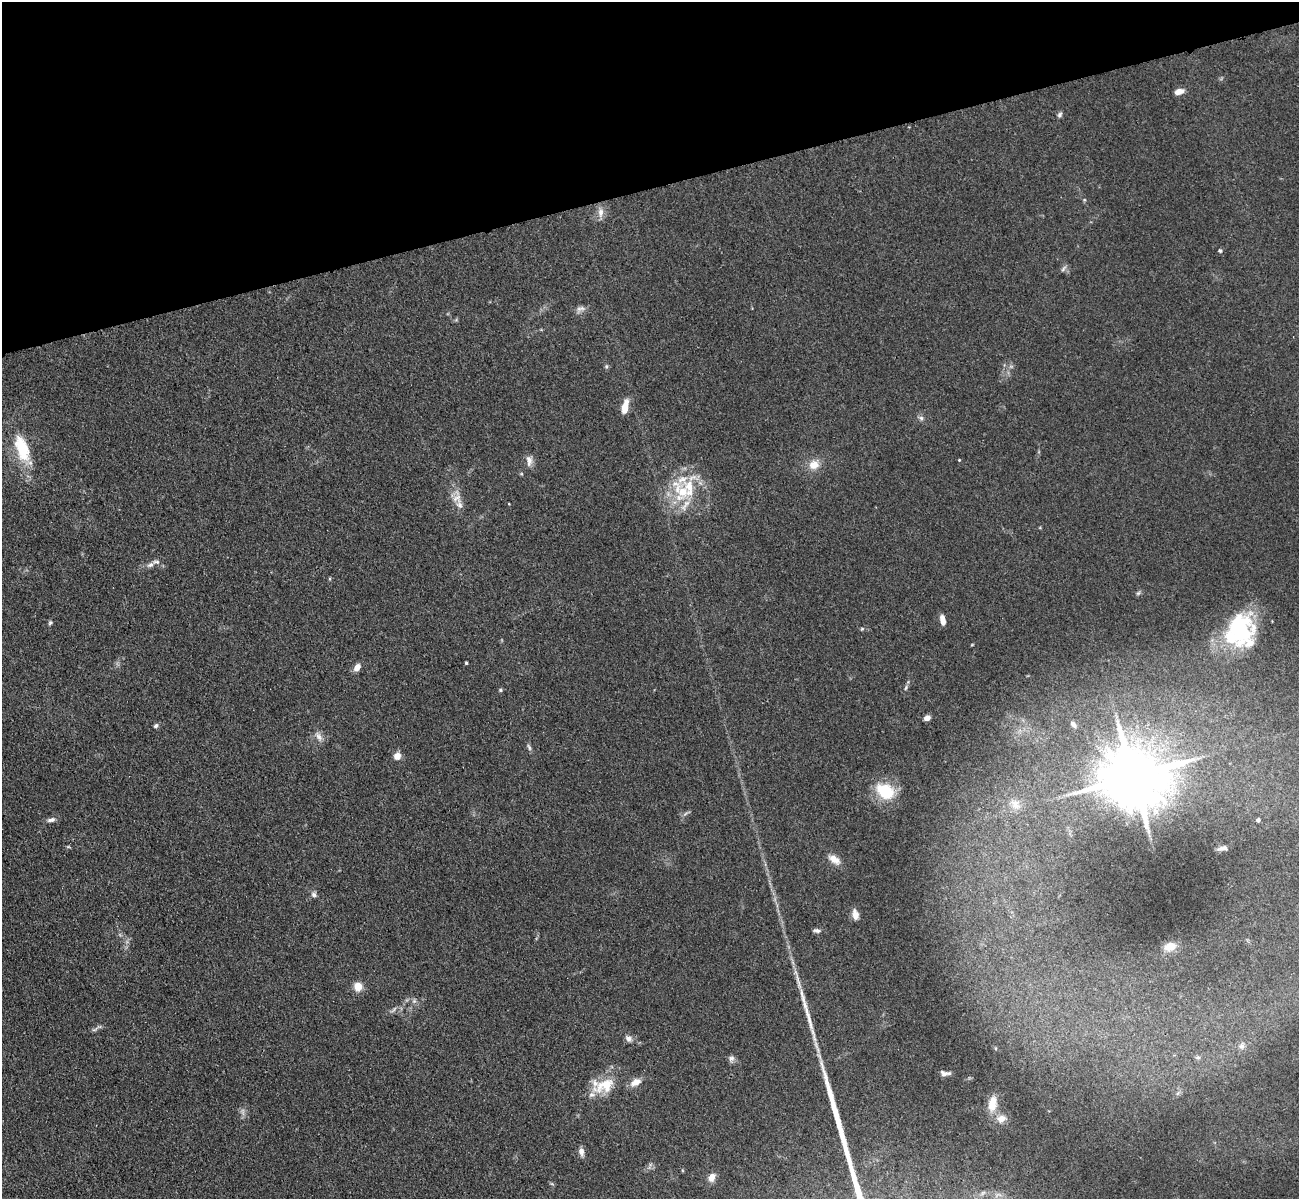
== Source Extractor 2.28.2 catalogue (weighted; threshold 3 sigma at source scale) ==
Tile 3 of 4 x 4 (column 3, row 1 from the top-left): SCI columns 2709-4005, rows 3900-5096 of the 5417 x 5283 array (HDU 1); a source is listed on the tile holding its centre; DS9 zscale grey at full resolution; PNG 1301 x 1201 px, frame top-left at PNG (2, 2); no overlay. Shown black and unused: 16% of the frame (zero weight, under 3 of 4 exposures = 6% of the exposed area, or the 3 px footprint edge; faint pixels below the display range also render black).
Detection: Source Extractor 2.28.2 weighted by HDU 2 'WHT'; one run over the whole footprint, this tile lists its part. Background 0.0592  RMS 0.0062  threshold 0.0277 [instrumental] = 3 sigma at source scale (4.5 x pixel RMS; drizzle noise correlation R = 1.50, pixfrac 1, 0.05/0.05 arcsec/px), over >= 5 px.
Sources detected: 66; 2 too faint to see at this stretch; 1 long thin detection or spike segment (spike, bleed or trail) — not listed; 6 inside a brighter listed object's ellipse — not listed separately; the other 57 listed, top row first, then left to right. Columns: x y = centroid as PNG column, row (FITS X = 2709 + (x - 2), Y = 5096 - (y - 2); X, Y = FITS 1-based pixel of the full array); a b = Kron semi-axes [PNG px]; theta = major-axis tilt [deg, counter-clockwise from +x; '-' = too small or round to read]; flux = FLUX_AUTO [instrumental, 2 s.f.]
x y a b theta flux
1179 91 12 7 15 3.7
1060 115 8 6 48 1.4
601 212 15 8 90 4.2
1220 251 6 4 -62 0.89
1063 269 10 4 50 1.4
581 308 13 6 11 2.7
606 366 5 5 - 0.96
625 407 14 6 79 9
921 418 6 6 - 1.6
22 448 39 17 -71 26
959 460 4 3 - 0.51
529 461 15 8 -85 3.7
814 465 14 11 16 7.4
683 492 31 18 -39 26
457 498 23 12 86 8
150 565 10 6 31 2.4
1138 593 6 5 - 1.2
942 620 11 6 -79 3.9
50 623 7 5 50 1.1
862 629 6 3 19 0.77
1239 629 40 30 -69 63
972 645 5 3 - 0.5
466 663 3 3 - 0.81
357 667 9 6 52 4.1
906 688 7 4 70 1.2
500 690 5 4 - 0.85
927 718 6 5 - 3.3
1073 725 8 5 -46 2
156 726 6 5 - 1.5
318 736 14 7 -59 3.5
529 747 10 4 -64 1.4
397 756 8 7 - 4.3
1133 777 18 15 4 4500
885 791 20 14 -33 27
1015 804 18 11 -47 7.4
51 820 11 6 10 2.4
1258 820 5 4 - 1.5
1223 848 12 5 13 2.5
834 859 17 8 -35 5.7
314 894 8 7 - 1.8
855 914 12 7 -77 4.8
817 931 10 5 -8 1.8
1170 947 12 9 15 8.2
358 987 10 9 - 6.5
414 1001 6 5 - 1.2
94 1029 9 4 22 1.5
628 1038 9 7 -50 2.5
1242 1046 9 7 62 2.5
1198 1057 6 4 0 1.1
731 1058 9 7 58 2.1
945 1073 12 5 -2 2.4
636 1082 14 8 28 5.4
608 1084 22 14 9 13
992 1104 23 12 81 8.8
1001 1119 12 10 24 5.2
581 1152 11 6 -78 2.8
712 1177 10 7 69 5